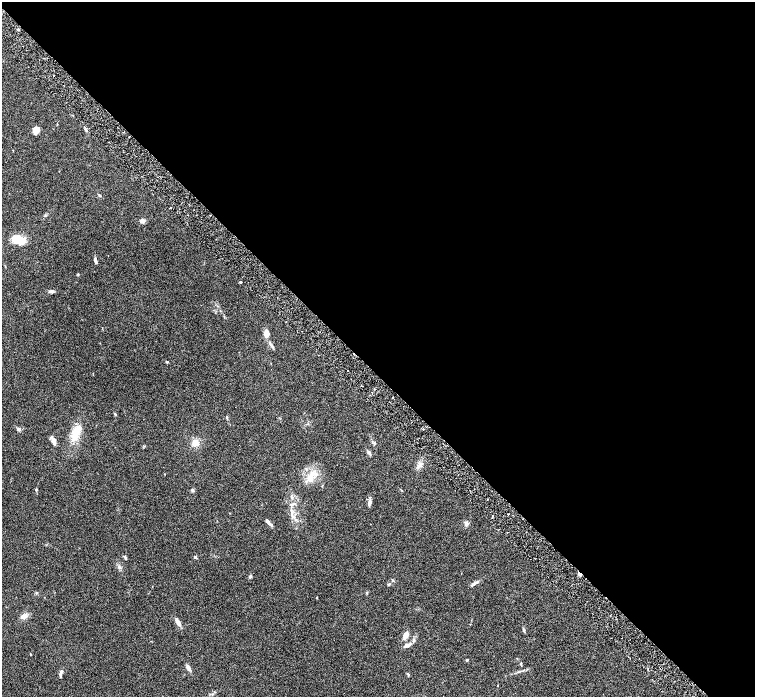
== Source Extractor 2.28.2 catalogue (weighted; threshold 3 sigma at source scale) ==
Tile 8 of 4 x 4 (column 4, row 2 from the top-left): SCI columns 4521-6026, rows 3085-4474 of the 6028 x 6026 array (HDU 1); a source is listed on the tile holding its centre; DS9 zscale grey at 2 x 2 block average (1 PNG px = mean of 2 x 2 image px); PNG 757 x 699 px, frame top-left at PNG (2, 2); no overlay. Shown black and unused: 54% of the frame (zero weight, under 3 of 6 exposures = <1% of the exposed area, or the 3 px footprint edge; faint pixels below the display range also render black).
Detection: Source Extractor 2.28.2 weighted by HDU 2 'WHT'; one run over the whole footprint, this tile lists its part. Background 0.0444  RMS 0.0034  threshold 0.0139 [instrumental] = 3 sigma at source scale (4.09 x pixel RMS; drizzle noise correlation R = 1.36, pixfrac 0.8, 0.05/0.05 arcsec/px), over >= 5 px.
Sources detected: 61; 2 cosmic-ray / hot-pixel residue — not listed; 5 inside a brighter listed object's ellipse — not listed separately; the other 54 listed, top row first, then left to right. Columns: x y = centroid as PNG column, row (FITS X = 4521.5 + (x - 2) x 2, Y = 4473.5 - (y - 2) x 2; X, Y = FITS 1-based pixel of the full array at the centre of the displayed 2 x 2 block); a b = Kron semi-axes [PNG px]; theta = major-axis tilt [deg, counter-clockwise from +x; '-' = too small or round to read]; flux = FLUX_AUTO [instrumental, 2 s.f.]
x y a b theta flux
18 29 3 2 - 0.66
85 129 7 2 -65 1.2
36 130 6 4 69 8.5
99 195 3 2 - 1.1
170 208 2 2 - 0.6
142 221 6 4 -37 2
19 239 14 9 -21 13
95 259 7 3 -87 1.2
240 282 3 2 - 0.5
51 291 5 3 - 1.7
266 334 8 6 87 5.4
272 346 9 3 -59 1.8
167 362 4 3 - 0.57
374 389 2 2 - 0.5
372 392 2 2 - 0.29
393 397 2 2 - 0.5
115 414 4 2 - 0.6
227 417 4 3 - 0.86
19 429 4 4 - 1.5
423 429 2 2 - 0.44
75 433 19 9 72 11
54 441 8 4 -69 4.1
195 442 7 5 69 5.2
374 443 3 3 - 0.72
369 452 5 4 - 1.7
420 464 8 5 57 2.9
311 475 8 5 56 4.1
36 490 3 2 - 0.74
192 490 4 3 - 1.4
369 504 7 4 88 1.7
291 510 4 3 - 1.1
508 514 2 2 - 0.5
268 522 8 4 -48 2
466 524 5 4 - 2
195 557 4 3 - 1.1
125 558 6 3 -57 1
580 574 5 2 - 1.9
250 576 4 3 - 1.3
475 583 10 3 31 2.4
389 584 3 3 - 0.89
36 593 4 2 - 0.5
367 593 3 3 - 0.57
24 616 9 5 14 2.8
178 622 7 4 -61 3.7
524 630 4 3 - 0.82
406 635 8 5 63 3.7
414 640 5 3 - 1.3
407 645 8 4 20 2.7
30 654 2 2 - 0.38
467 660 4 3 - 0.63
521 663 4 2 - 0.68
188 668 7 4 -60 2.4
61 672 5 3 - 1.2
408 674 4 3 - 0.66
Overlapping masked pixels (flux is a lower limit): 1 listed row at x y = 580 574
Diffuse or blended objects may show on this block-average render without a row.